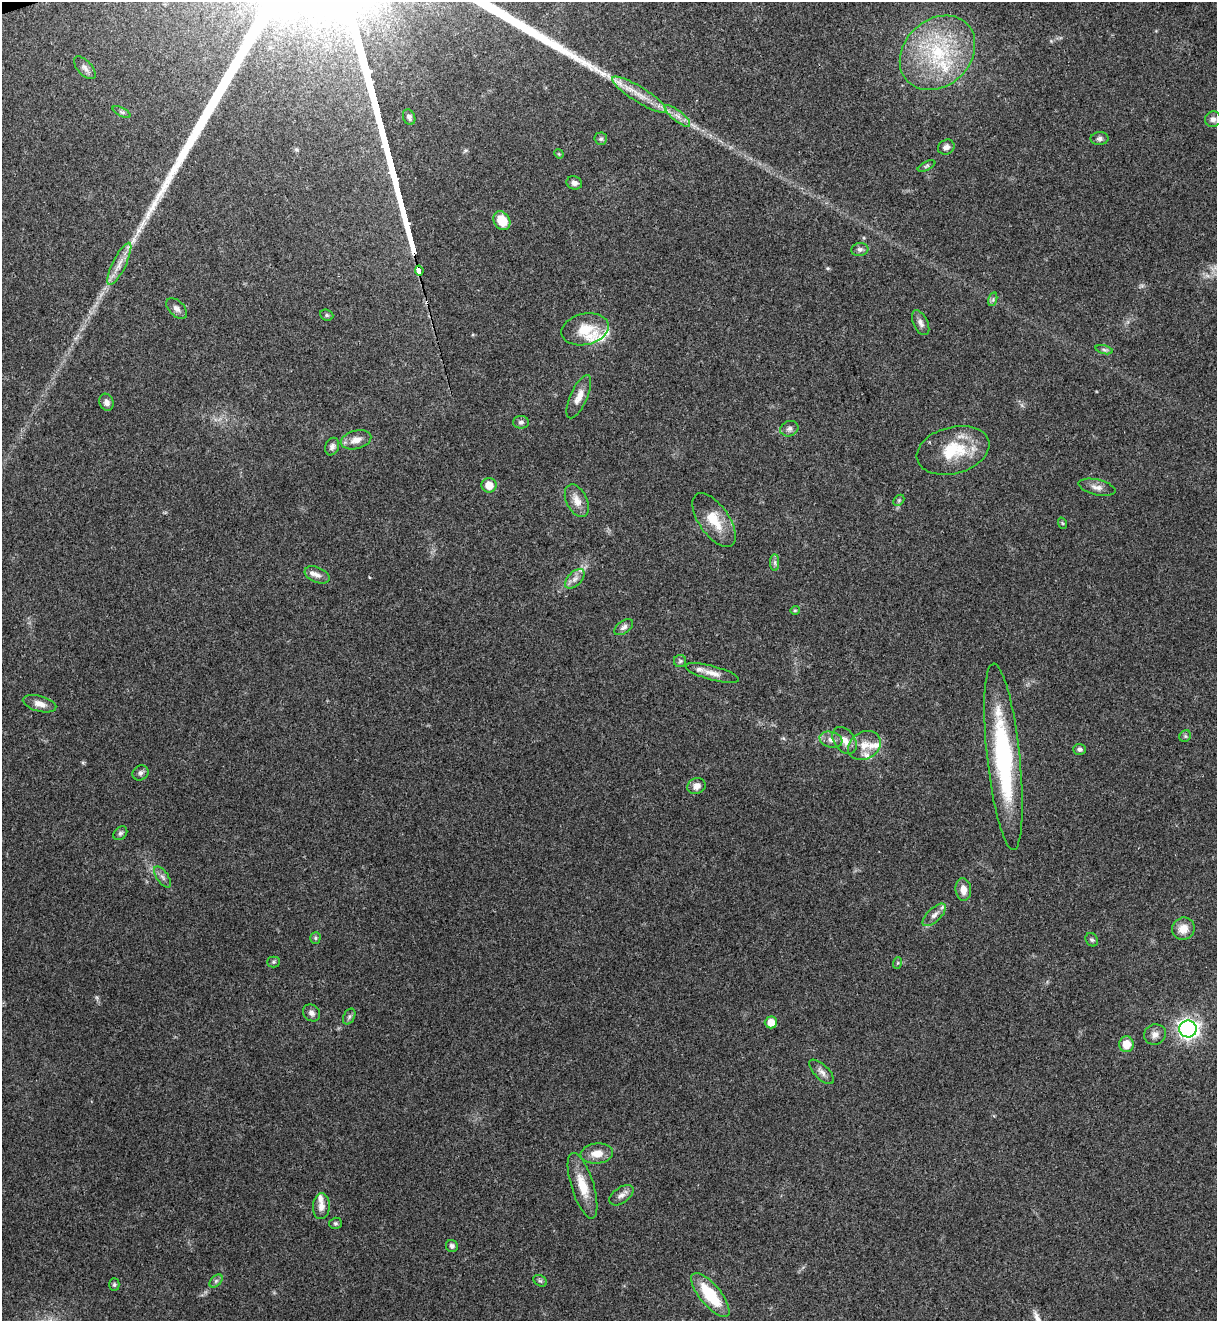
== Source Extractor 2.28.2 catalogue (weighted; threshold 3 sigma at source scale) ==
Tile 11 of 4 x 4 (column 3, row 3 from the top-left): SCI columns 2735-3949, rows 1381-2699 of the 5418 x 5401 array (HDU 1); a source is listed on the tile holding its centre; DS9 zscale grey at full resolution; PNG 1219 x 1323 px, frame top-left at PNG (2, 2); each listed source drawn as its Kron ellipse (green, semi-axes under 4 px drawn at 4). Shown black and unused: <1% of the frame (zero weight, under 3 of 4 exposures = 9% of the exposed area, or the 3 px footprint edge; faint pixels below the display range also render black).
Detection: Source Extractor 2.28.2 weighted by HDU 2 'WHT'; one run over the whole footprint, this tile lists its part. Background 0.0648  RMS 0.0053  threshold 0.024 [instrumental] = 3 sigma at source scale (4.5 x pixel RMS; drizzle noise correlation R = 1.50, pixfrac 1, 0.0396/0.0396 arcsec/px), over >= 5 px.
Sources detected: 91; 1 cosmic-ray / hot-pixel residue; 2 long thin detections or spike segments (spike, bleed or trail) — neither listed nor drawn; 10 inside a brighter listed object's ellipse — not listed separately; the other 78 listed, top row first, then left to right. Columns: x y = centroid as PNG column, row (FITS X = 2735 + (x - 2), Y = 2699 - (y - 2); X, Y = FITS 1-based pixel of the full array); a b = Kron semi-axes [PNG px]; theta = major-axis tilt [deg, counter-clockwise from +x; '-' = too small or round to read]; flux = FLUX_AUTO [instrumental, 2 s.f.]
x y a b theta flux
937 53 41 33 44 52
85 68 14 7 -47 2.4
639 95 31 7 -32 9
122 112 10 4 -26 1.3
677 116 16 5 -38 3.4
409 117 8 6 -67 1.4
1213 119 8 7 - 2.2
1100 138 9 6 3 1.8
601 139 6 6 - 1.2
946 147 8 7 - 2.4
559 154 5 4 - 0.56
927 166 9 4 27 0.97
574 183 8 6 -20 2.3
502 221 10 8 -56 11
860 249 8 6 8 1.7
119 264 23 6 64 6
419 271 5 3 - 770
993 299 7 4 73 1.1
177 309 12 7 -44 2.4
327 315 7 5 -22 0.93
921 323 13 7 -64 2.5
585 329 24 15 13 12
1104 350 9 3 -14 1.1
579 397 23 8 66 5.6
106 402 9 7 -70 2.5
521 422 8 6 -1 1.7
789 429 9 7 22 2
356 440 15 9 15 4.8
332 447 9 6 68 2
953 450 37 23 15 25
489 485 7 7 - 6.3
1097 487 19 7 -13 3.7
899 500 6 4 45 0.83
577 501 17 10 -64 5.5
714 520 31 15 -55 13
1062 523 6 3 -71 0.57
775 563 8 4 -90 1.3
317 575 13 7 -22 2.8
575 579 12 7 45 3
795 610 5 4 - 0.62
624 627 11 6 37 1.9
680 661 6 6 - 1.1
712 673 27 7 -15 5
40 704 17 8 -15 4
1185 736 6 5 - 0.96
831 740 11 7 -17 3.2
845 740 15 10 -52 5.3
864 745 17 13 31 7.5
1079 749 6 5 - 1.4
1003 757 94 16 -84 76
140 773 8 7 - 1.8
696 786 9 7 24 3.3
120 833 8 6 44 1.3
163 877 12 6 -55 2.1
963 890 11 8 -84 4.8
934 915 15 6 44 3.2
1183 929 11 11 - 6.4
315 938 6 5 - 0.84
1092 940 7 5 -55 1.1
273 962 6 5 - 0.85
897 963 6 4 70 0.72
312 1013 9 7 -43 2.3
349 1016 8 5 63 1.3
771 1022 6 6 - 6.7
1188 1029 9 8 - 250
1155 1034 11 10 - 3.2
1126 1044 8 7 - 8.2
822 1072 16 7 -44 3
597 1153 16 10 6 6.4
583 1186 34 11 -73 12
621 1195 14 7 35 2.9
321 1206 13 8 86 3.8
335 1223 6 5 - 0.94
452 1246 6 6 - 1.6
216 1281 8 4 45 1.3
540 1281 7 5 -29 1
114 1284 6 5 - 0.89
710 1295 27 10 -51 24
Overlapping masked pixels (flux is a lower limit): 1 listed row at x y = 419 271